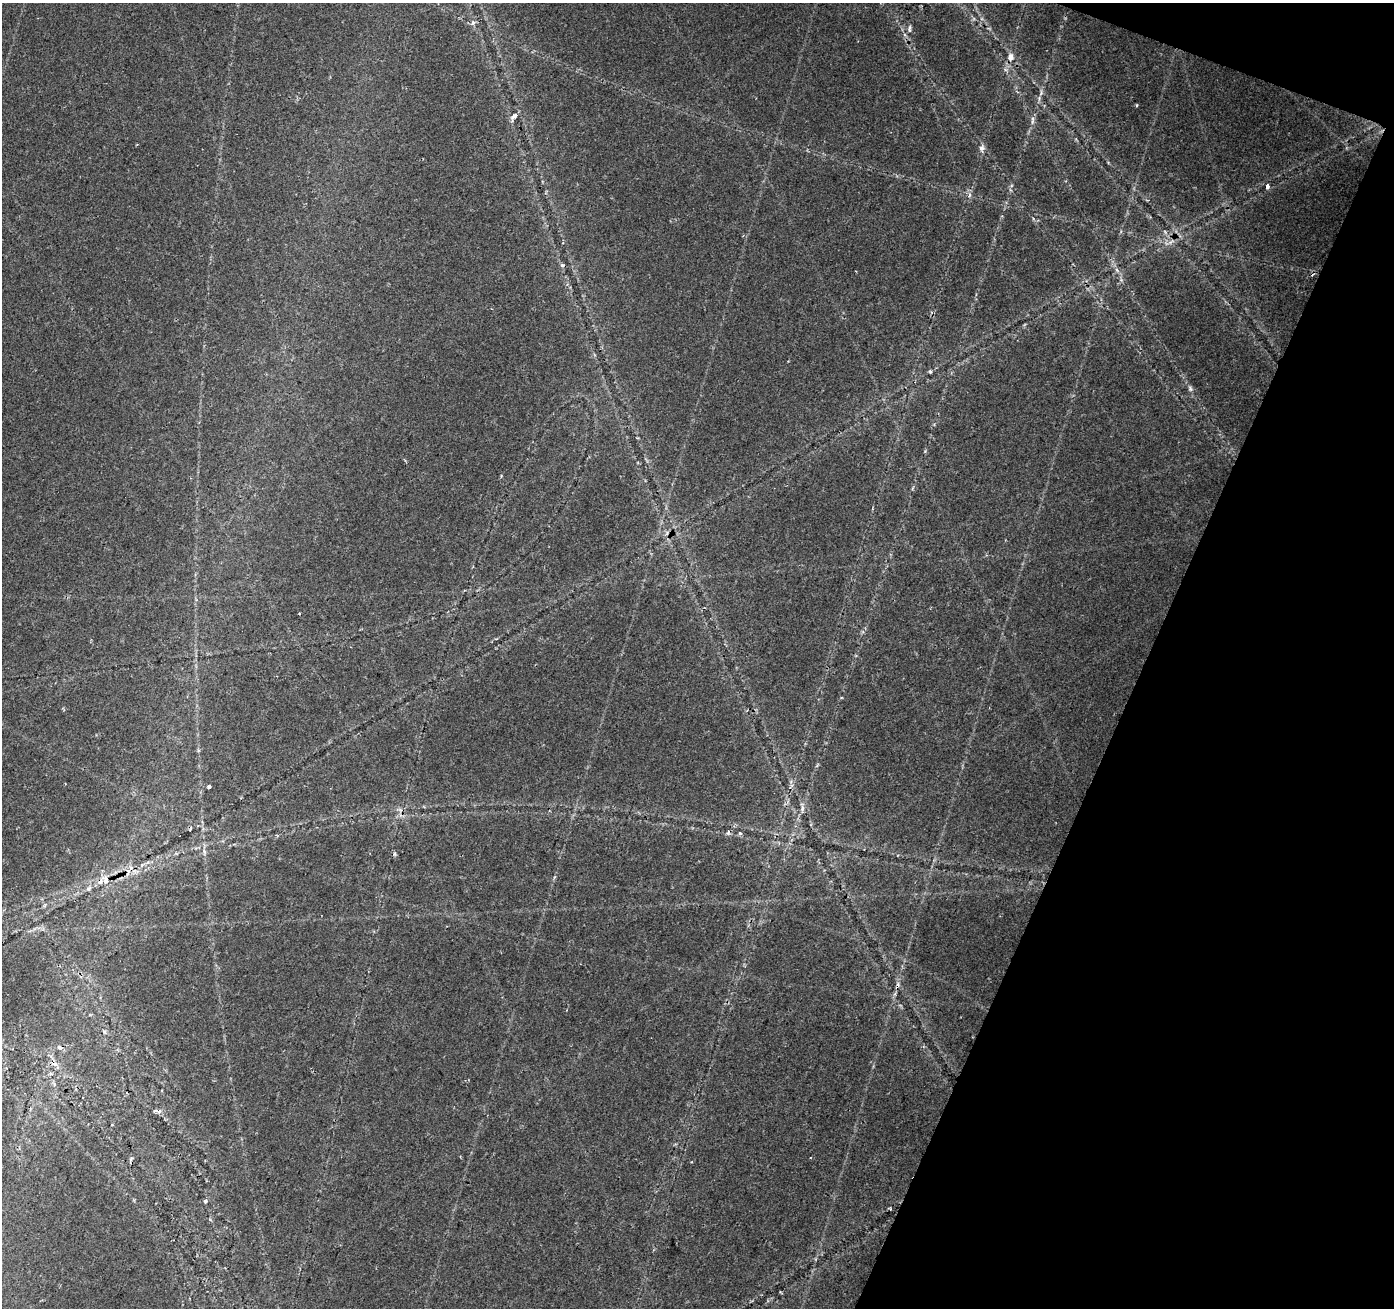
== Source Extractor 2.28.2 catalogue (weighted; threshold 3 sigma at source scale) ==
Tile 8 of 4 x 4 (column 4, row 2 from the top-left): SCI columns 4175-5566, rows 2818-4123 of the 5572 x 5702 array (HDU 1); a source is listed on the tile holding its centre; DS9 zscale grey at full resolution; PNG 1396 x 1310 px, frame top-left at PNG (2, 3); no overlay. Shown black and unused: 19% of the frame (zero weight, under 2 of 3 exposures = <1% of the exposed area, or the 3 px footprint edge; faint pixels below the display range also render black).
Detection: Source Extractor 2.28.2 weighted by HDU 2 'WHT'; one run over the whole footprint, this tile lists its part. Background 0.0334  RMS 0.0037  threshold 0.0165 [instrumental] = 3 sigma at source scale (4.5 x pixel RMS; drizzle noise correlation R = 1.50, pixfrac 1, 0.0396/0.0396 arcsec/px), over >= 5 px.
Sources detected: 31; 7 cosmic-ray / hot-pixel residue — not listed; the other 24 listed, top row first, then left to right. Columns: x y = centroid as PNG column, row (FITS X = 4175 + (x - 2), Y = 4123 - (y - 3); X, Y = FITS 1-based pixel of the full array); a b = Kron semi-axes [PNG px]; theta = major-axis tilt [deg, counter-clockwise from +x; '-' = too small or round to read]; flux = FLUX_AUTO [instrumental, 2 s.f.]
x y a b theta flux
473 23 7 5 68 1
909 29 10 5 87 1.1
1011 57 9 8 - 2
1041 92 7 4 -74 0.66
514 116 5 3 - 5.7
1032 121 8 4 72 0.9
982 148 8 7 - 1.5
1267 186 5 4 - 1.9
969 195 6 4 88 0.83
1171 242 11 4 32 1.3
930 372 5 4 - 0.52
1190 388 8 6 -61 0.91
209 787 3 3 - 1.1
802 808 10 4 89 1.1
740 833 5 4 - 0.72
204 852 9 3 86 0.86
129 871 17 6 57 3.1
105 880 13 9 -69 3.6
89 888 9 4 30 0.92
104 1032 6 4 -58 0.58
60 1047 4 3 - 9.3
156 1111 8 4 -3 1.3
131 1159 6 5 - 0.61
205 1201 6 5 - 0.7
Overlapping masked pixels (flux is a lower limit): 3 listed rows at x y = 129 871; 105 880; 60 1047